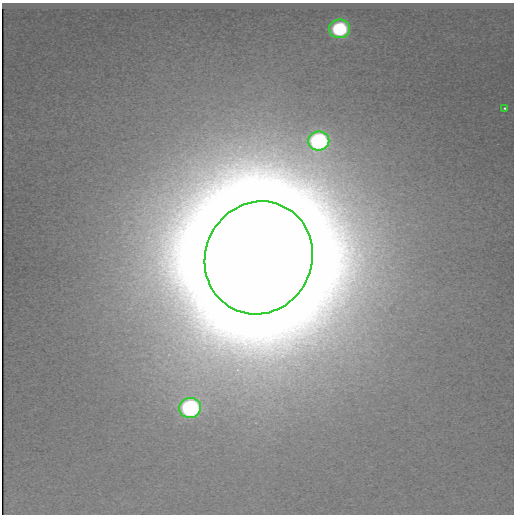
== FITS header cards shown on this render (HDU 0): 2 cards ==
NAXIS1  =                  512
NAXIS2  =                  512

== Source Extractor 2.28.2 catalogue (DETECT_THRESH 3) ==
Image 512 x 512 px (HDU 0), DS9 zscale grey, 1 PNG px = 1 image px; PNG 516 x 516 px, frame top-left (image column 1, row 512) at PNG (2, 3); each listed source drawn as its Kron ellipse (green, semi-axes under 4 px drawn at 4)
Background 238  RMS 0.82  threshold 2.46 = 3 sigma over >= 5 px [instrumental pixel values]
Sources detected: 5; all 5 listed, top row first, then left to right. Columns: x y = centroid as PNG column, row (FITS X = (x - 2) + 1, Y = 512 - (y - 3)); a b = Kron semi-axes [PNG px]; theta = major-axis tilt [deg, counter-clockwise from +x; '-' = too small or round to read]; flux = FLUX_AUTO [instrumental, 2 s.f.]
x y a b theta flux
339 29 10 9 - 6.5e+03
505 108 4 3 - 1.1e+02
319 141 10 9 - 1.3e+04
259 258 57 53 63 2.1e+07
190 408 11 10 - 1.5e+04